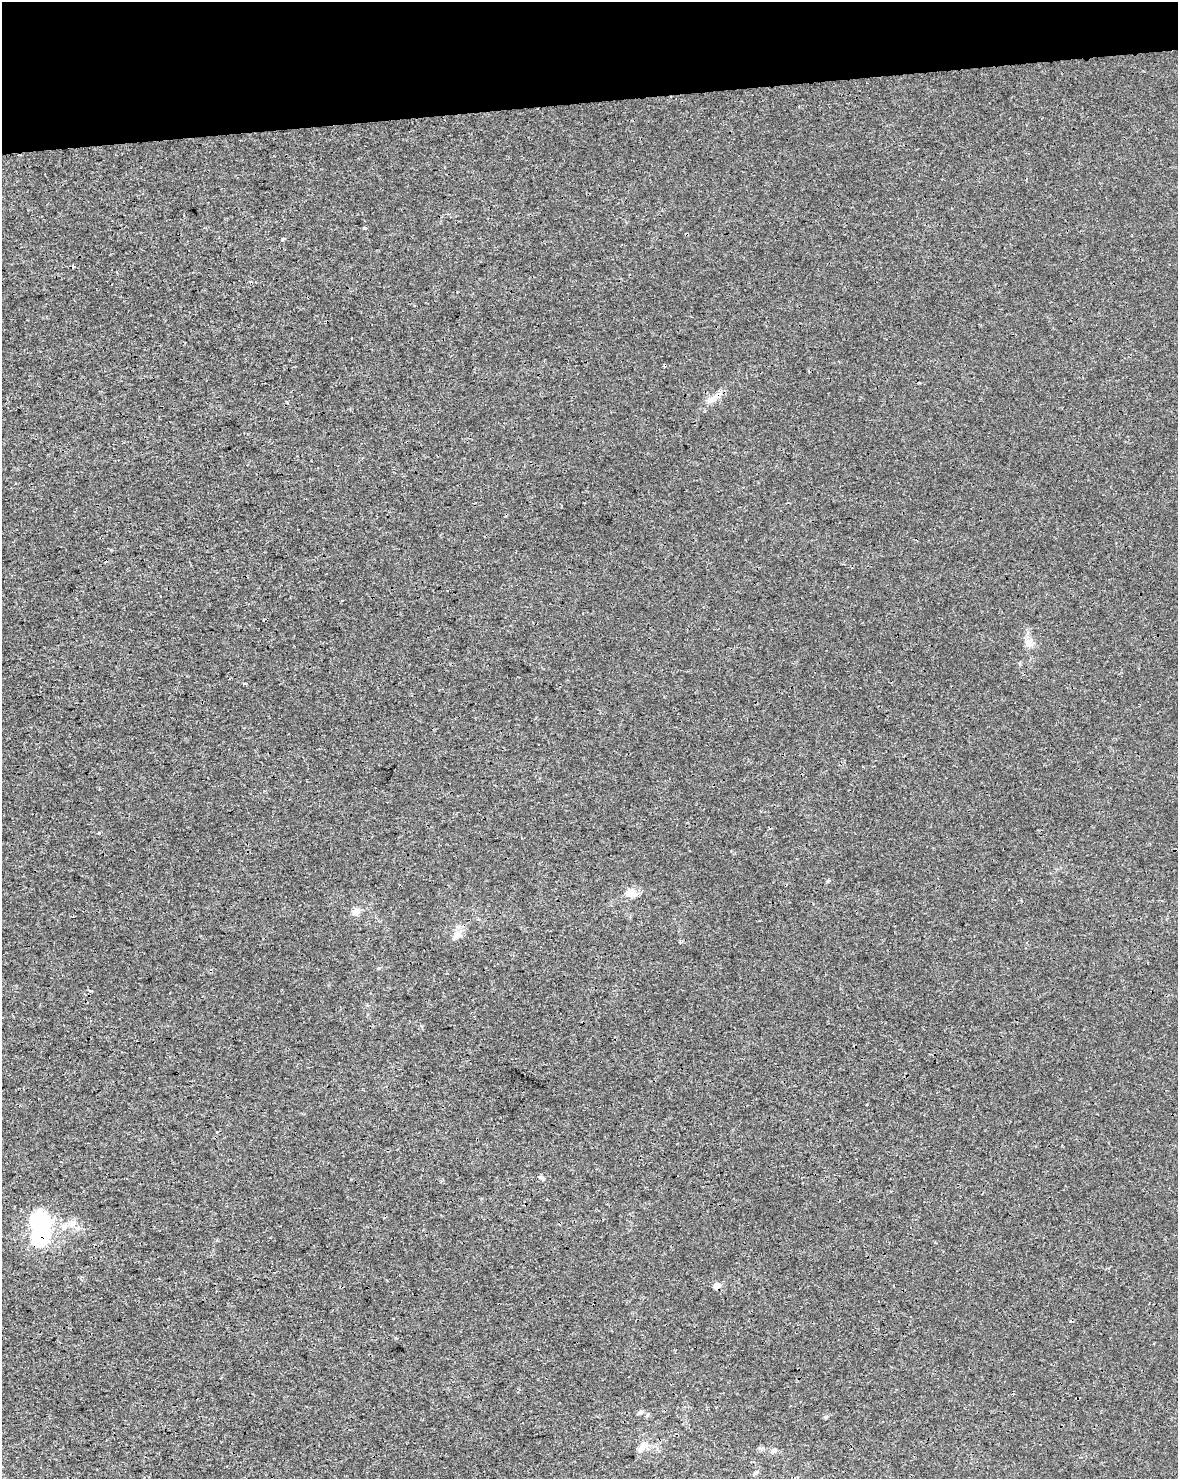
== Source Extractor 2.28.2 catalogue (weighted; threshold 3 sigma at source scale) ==
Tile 3 of 4 x 3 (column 3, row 1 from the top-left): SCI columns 2474-3649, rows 3002-4478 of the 4950 x 4571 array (HDU 1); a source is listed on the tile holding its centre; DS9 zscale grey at full resolution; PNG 1180 x 1481 px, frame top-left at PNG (2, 2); no overlay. Shown black and unused: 7% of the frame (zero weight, under 3 of 4 exposures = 7% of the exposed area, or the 3 px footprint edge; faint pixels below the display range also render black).
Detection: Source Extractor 2.28.2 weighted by HDU 2 'WHT'; one run over the whole footprint, this tile lists its part. Background 1.67e-04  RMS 0.0017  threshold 0.00749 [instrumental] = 3 sigma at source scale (4.5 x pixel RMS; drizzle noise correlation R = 1.50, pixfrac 1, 0.0396/0.0396 arcsec/px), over >= 5 px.
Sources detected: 21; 1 inside a brighter object's white glare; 2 cosmic-ray / hot-pixel residue — not listed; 1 inside a brighter listed object's ellipse — not listed separately; the other 17 listed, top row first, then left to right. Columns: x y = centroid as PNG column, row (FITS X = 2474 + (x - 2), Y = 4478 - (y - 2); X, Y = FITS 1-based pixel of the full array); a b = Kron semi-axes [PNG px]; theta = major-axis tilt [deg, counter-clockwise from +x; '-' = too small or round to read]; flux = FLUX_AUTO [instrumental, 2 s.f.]
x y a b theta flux
365 228 5 3 - 0.21
283 239 4 3 - 0.29
711 400 12 8 18 1
1029 643 13 8 -43 1.1
245 684 4 3 - 0.35
828 881 6 3 44 0.22
631 893 14 11 -1 1.6
356 911 10 9 - 1
457 936 15 9 49 1.3
91 991 5 3 - 0.21
542 1178 8 5 -44 0.37
71 1223 11 10 - 1.2
39 1238 22 13 71 15
716 1286 10 8 24 0.82
639 1413 7 5 21 0.31
642 1447 17 8 55 1.3
775 1450 6 4 89 0.3
Overlapping masked pixels (flux is a lower limit): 3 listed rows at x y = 711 400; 39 1238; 716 1286
Unlisted compact peaks at least as high as the median listed source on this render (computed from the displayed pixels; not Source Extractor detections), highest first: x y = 99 833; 826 1417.